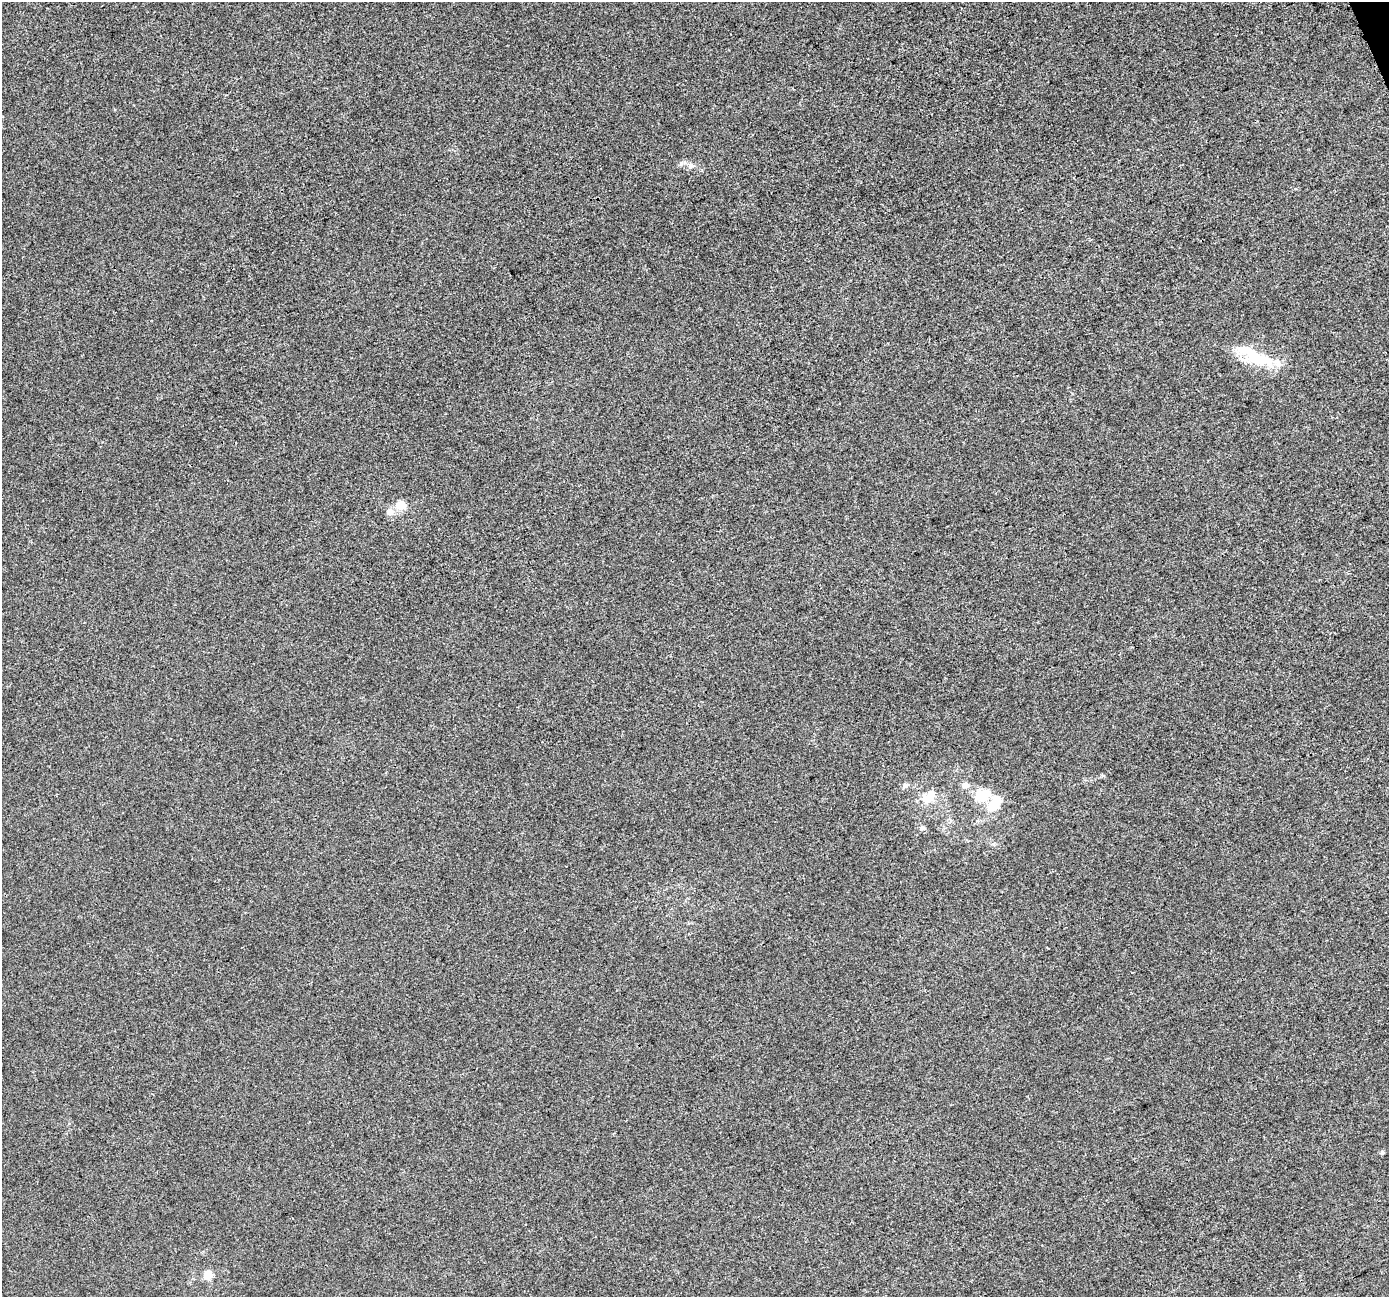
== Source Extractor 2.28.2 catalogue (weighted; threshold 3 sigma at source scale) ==
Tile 10 of 4 x 4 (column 2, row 3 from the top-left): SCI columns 1410-2796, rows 1455-2749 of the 5589 x 5441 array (HDU 1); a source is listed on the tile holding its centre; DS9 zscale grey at full resolution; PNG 1391 x 1299 px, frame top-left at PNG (2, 2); no overlay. Shown black and unused: <1% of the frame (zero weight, under 3 of 4 exposures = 2% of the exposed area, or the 3 px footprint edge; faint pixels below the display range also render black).
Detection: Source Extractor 2.28.2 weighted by HDU 2 'WHT'; one run over the whole footprint, this tile lists its part. Background 4.06e-04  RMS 0.0029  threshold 0.0129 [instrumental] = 3 sigma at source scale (4.5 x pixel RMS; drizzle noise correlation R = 1.50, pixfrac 1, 0.0396/0.0396 arcsec/px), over >= 5 px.
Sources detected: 15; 2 inside a brighter object's white glare — not listed; the other 13 listed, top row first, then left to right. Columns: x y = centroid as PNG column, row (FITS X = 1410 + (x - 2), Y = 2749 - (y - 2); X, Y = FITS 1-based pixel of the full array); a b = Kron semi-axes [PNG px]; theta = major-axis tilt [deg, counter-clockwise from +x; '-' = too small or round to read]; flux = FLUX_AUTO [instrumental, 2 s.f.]
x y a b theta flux
681 164 7 6 - 0.69
691 166 8 6 13 0.87
1260 359 45 17 -12 11
401 505 10 9 - 4.3
390 512 10 9 - 2
905 785 8 6 21 0.92
965 786 9 7 2 1.2
983 794 25 16 17 6.2
927 799 17 14 -26 4.3
995 804 26 13 53 6.5
922 828 7 6 - 1.1
1382 1153 6 4 19 0.39
208 1275 5 5 - 6.7
Unlisted compact peaks at least as high as the median listed source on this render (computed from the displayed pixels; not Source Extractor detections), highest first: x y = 1103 776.